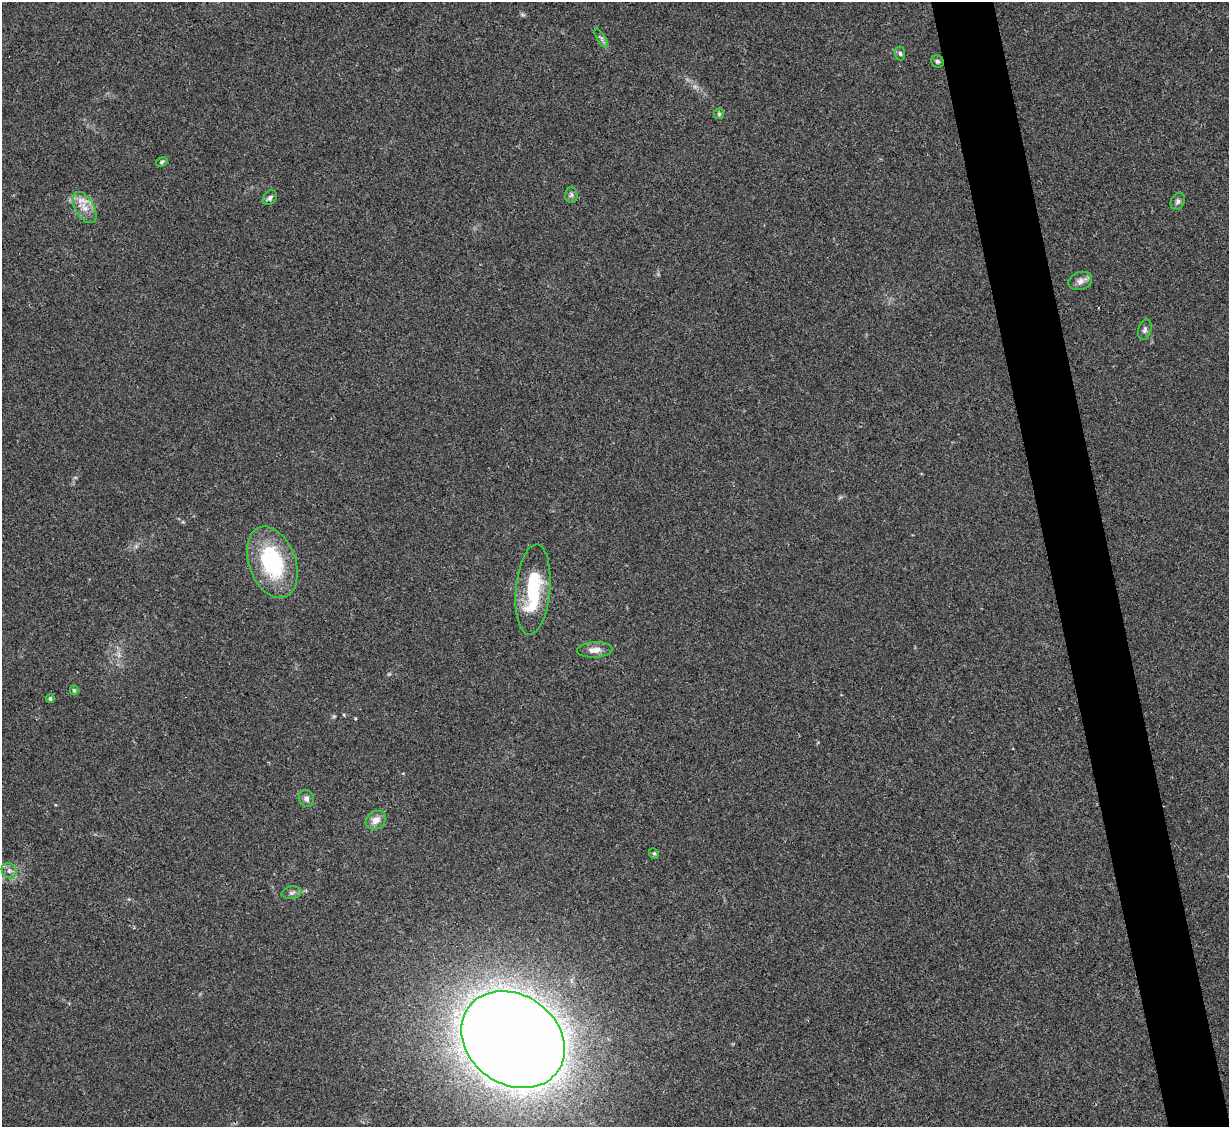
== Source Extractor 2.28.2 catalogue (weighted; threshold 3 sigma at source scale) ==
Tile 6 of 4 x 4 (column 2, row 2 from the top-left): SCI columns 1228-2454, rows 2502-3626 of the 4909 x 4890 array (HDU 1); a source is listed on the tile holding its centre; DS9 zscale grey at full resolution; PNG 1231 x 1129 px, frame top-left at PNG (2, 2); each listed source drawn as its Kron ellipse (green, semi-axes under 4 px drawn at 4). Shown black and unused: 5% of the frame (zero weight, under 2 of 3 exposures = <1% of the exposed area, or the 3 px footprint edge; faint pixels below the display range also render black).
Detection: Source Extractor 2.28.2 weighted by HDU 2 'WHT'; one run over the whole footprint, this tile lists its part. Background 0.0784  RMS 0.0093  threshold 0.0417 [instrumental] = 3 sigma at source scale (4.5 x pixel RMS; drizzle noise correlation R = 1.50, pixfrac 1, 0.05/0.05 arcsec/px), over >= 5 px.
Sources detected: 23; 1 inside a brighter listed object's ellipse — not listed separately; the other 22 listed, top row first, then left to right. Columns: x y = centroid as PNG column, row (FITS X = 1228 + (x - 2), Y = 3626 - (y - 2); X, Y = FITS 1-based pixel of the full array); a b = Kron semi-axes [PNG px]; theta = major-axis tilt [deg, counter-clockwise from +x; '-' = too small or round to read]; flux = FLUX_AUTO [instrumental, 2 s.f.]
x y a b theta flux
601 38 11 4 -58 2.4
900 54 7 5 -85 1.9
937 61 7 6 - 2.1
719 114 5 5 - 1.4
162 162 6 4 31 1.7
571 195 8 6 87 2.4
270 198 8 6 50 2.8
1178 201 9 6 66 2.7
85 208 17 9 -60 11
1080 281 12 9 19 5.4
1145 330 10 6 75 2.7
272 562 37 23 -70 85
533 589 45 17 85 57
595 650 18 7 4 7.3
74 690 5 4 - 1.5
50 698 4 4 - 2.1
306 798 8 7 - 3.6
376 820 11 8 38 7.7
654 853 5 4 - 1.5
9 871 8 7 - 3.7
292 893 10 6 9 2.9
513 1040 55 44 -36 2900